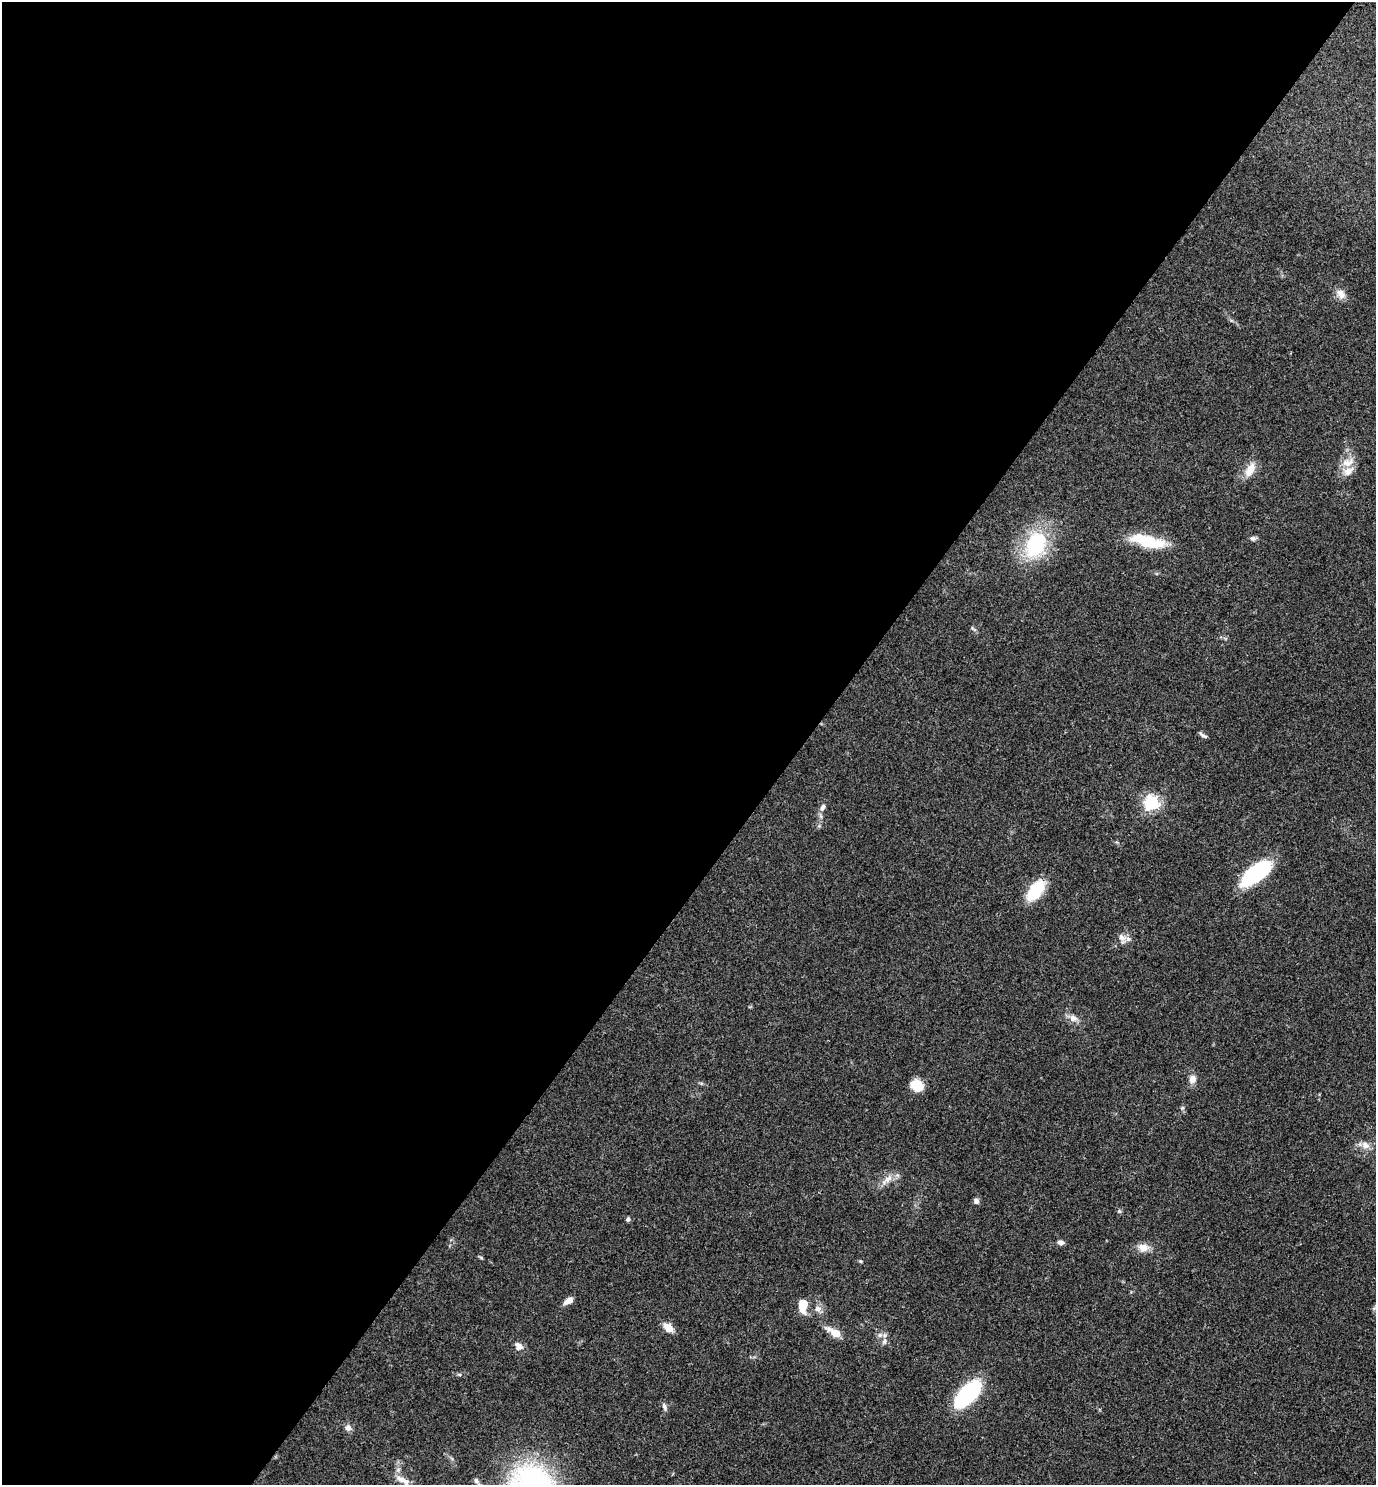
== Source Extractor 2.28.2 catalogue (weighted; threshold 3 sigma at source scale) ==
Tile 5 of 4 x 4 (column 1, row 2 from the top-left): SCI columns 154-1527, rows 2970-4452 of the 5942 x 5939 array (HDU 1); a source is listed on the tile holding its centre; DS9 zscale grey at full resolution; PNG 1378 x 1487 px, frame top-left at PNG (2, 2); no overlay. Shown black and unused: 58% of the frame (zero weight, under 3 of 4 exposures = <1% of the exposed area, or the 3 px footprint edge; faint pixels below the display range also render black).
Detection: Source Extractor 2.28.2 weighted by HDU 2 'WHT'; one run over the whole footprint, this tile lists its part. Background 0.0527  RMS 0.0052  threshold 0.0232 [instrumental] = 3 sigma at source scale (4.5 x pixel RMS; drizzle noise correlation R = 1.50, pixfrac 1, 0.05/0.05 arcsec/px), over >= 5 px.
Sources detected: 38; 2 inside a brighter listed object's ellipse — not listed separately; the other 36 listed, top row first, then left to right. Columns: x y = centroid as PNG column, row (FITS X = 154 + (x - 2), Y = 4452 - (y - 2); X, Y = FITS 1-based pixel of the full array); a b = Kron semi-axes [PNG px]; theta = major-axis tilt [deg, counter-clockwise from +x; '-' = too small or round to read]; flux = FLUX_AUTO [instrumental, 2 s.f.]
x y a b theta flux
1341 294 14 10 -57 3.8
1348 462 19 10 18 5.6
1250 470 19 9 60 6.5
1252 538 7 6 - 1.3
1148 541 41 13 -13 21
1035 544 24 17 68 43
1203 735 13 4 -32 1.3
1151 803 6 6 - 130
823 807 12 6 67 2.1
1256 873 29 12 38 56
1036 890 22 11 54 22
1122 937 15 10 -61 3.7
1073 1018 12 9 -13 3.2
1192 1079 7 6 - 4.7
917 1085 12 10 -38 10
1365 1145 12 9 -21 3.5
888 1179 13 7 44 3.7
976 1201 6 6 - 2
1119 1211 6 4 -45 0.74
628 1219 5 5 - 1.2
1060 1242 8 5 -11 1.8
1143 1247 13 10 -13 4.7
481 1258 6 4 -20 0.61
861 1261 5 4 - 0.62
568 1301 11 6 32 3.5
803 1305 15 9 86 8.7
818 1309 9 8 - 2.6
668 1328 8 6 -43 7
836 1333 12 8 -26 5.8
884 1341 11 5 73 1.8
519 1346 11 8 -37 3.3
967 1394 23 11 46 61
664 1406 10 5 -73 1.5
348 1428 9 8 - 2.3
402 1480 21 7 -27 4.7
476 1481 7 5 -51 1.2